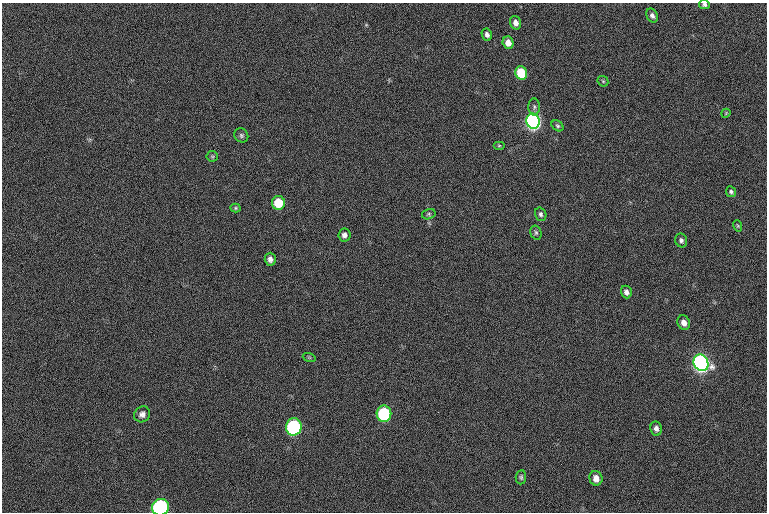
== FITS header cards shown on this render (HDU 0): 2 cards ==
NAXIS1  =                 765  / length of data axis 1
NAXIS2  =                 510  / length of data axis 2

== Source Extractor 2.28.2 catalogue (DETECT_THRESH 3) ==
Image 765 x 510 px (HDU 0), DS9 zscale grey, 1 PNG px = 1 image px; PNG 769 x 514 px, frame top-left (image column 1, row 510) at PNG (2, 3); each listed source drawn as its Kron ellipse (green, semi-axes under 4 px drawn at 4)
Background -32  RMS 14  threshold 42.5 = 3 sigma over >= 5 px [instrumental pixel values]
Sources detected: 35; all 35 listed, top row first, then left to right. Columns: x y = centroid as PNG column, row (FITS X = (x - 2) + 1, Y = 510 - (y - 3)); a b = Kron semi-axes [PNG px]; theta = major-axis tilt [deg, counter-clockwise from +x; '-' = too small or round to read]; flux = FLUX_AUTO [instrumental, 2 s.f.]
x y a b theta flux
704 4 5 5 - 2200
652 16 7 5 -61 3600
515 23 7 5 -71 5700
487 35 6 5 - 3600
508 43 6 5 - 9000
521 73 7 6 - 54000
603 81 6 4 -44 1200
534 107 8 6 89 2500
726 113 5 3 - 800
533 121 7 6 - 420000
557 126 6 4 -39 1600
241 135 7 6 - 2100
499 146 6 4 0 1100
212 156 6 5 - 1400
731 192 5 5 - 2000
278 203 7 6 - 26000
235 208 5 4 - 1300
429 214 7 5 16 1600
541 214 7 5 -73 2300
738 226 6 4 -72 1100
536 233 7 5 -75 1900
344 235 6 6 - 3700
681 240 7 6 - 2700
270 259 6 5 - 3700
626 292 6 5 - 3800
684 323 7 6 - 5800
309 357 6 4 -19 1100
701 363 8 7 - 480000
142 414 8 7 - 4000
384 414 8 7 - 100000
294 427 8 8 - 170000
656 428 7 6 - 3500
521 477 7 5 84 1800
596 478 7 6 - 6500
161 507 9 8 - 210000
At the frame edge (FLAGS 8, measured only in part): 2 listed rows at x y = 704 4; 161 507